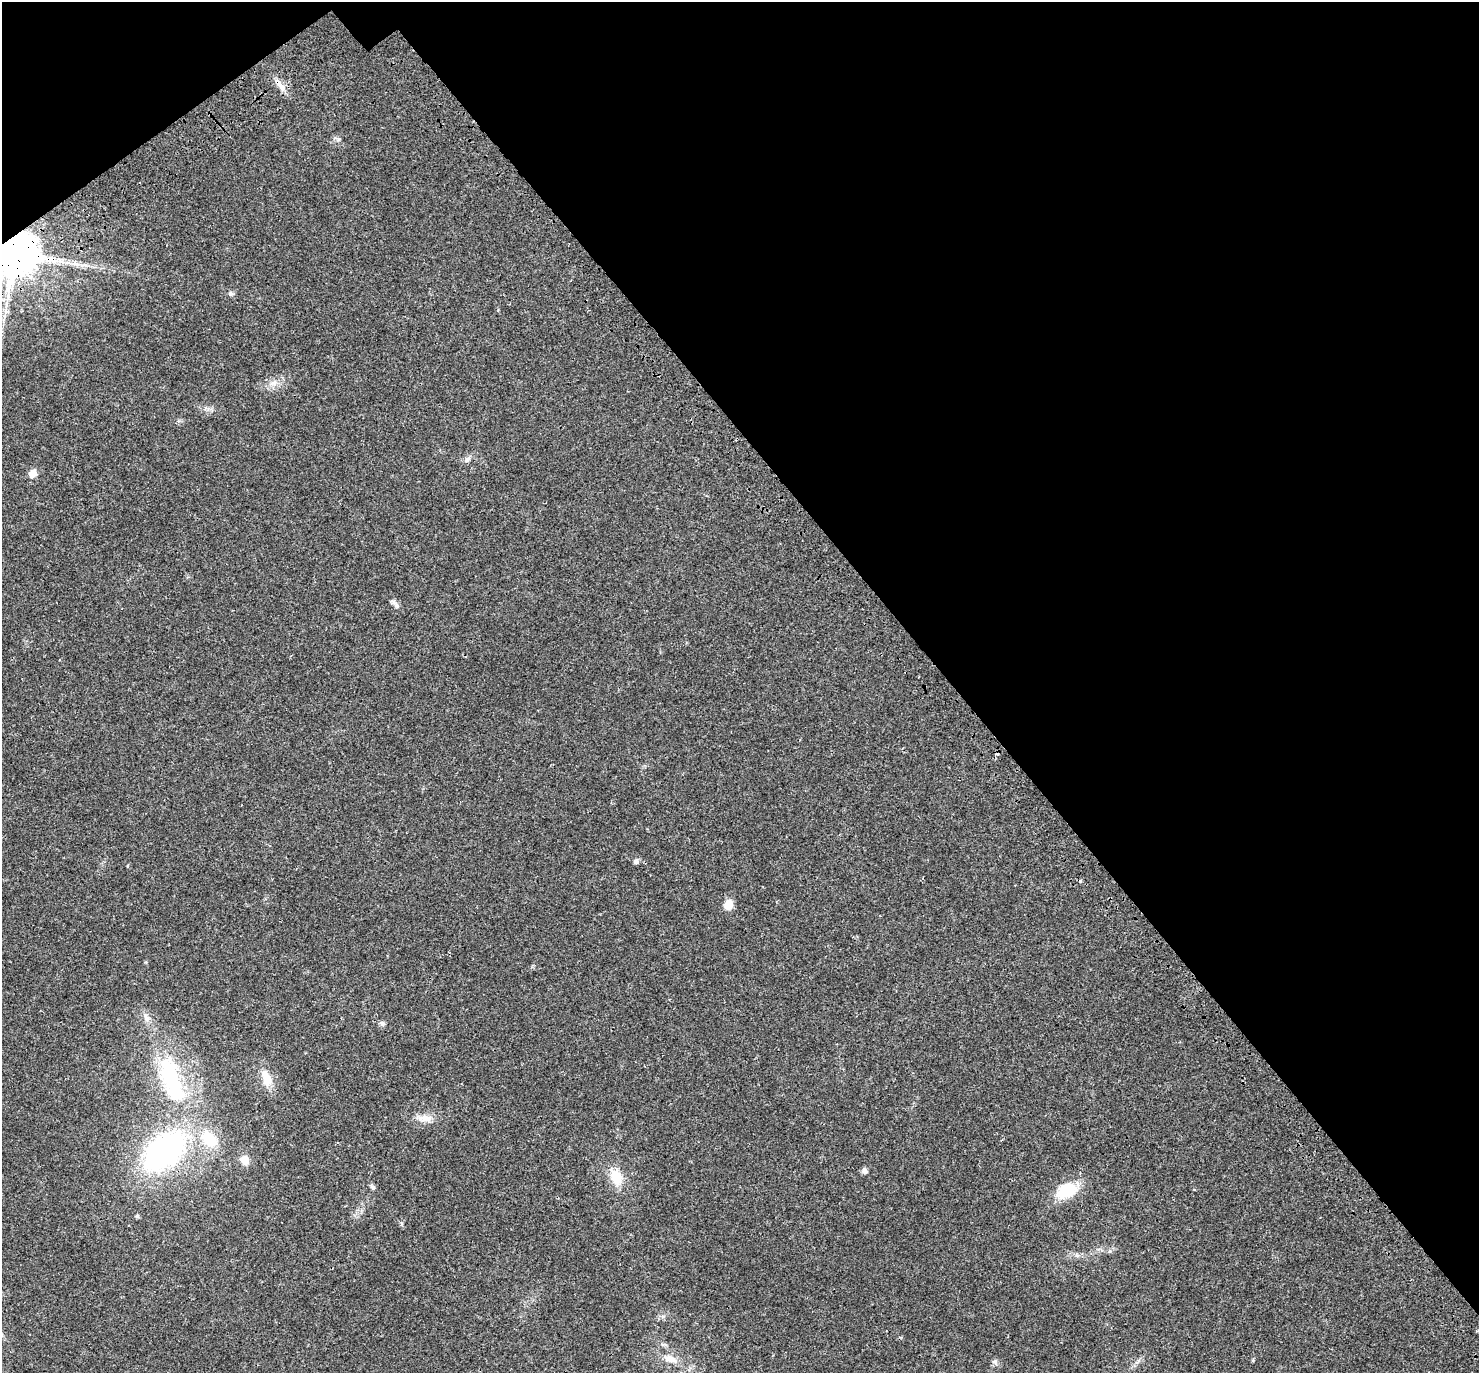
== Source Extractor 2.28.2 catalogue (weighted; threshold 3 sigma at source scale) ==
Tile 3 of 4 x 4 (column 3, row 1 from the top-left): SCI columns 3084-4560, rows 4402-5772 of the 6171 x 6121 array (HDU 1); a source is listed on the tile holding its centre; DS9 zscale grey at full resolution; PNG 1481 x 1375 px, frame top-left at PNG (2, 2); no overlay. Shown black and unused: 38% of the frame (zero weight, under 3 of 4 exposures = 9% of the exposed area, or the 3 px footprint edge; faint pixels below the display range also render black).
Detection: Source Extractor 2.28.2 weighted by HDU 2 'WHT'; one run over the whole footprint, this tile lists its part. Background 0.0369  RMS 0.0036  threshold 0.0163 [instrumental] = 3 sigma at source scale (4.5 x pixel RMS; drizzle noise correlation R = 1.50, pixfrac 1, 0.0396/0.0396 arcsec/px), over >= 5 px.
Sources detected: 29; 1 inside a brighter object's white glare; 2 cosmic-ray / hot-pixel residue — not listed; the other 26 listed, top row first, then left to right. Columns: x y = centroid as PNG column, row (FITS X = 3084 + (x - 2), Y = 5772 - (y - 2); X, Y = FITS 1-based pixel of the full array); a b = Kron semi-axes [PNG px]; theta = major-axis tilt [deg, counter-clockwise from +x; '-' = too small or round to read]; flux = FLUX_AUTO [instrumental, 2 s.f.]
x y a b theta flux
280 84 23 7 -52 3
15 254 12 11 - 1900
76 264 11 6 -14 1.7
230 294 7 6 - 0.99
273 383 13 7 21 2.4
467 460 10 7 35 1.4
32 473 9 8 - 2.7
393 602 9 7 -32 1.1
636 861 6 6 - 1.1
728 904 9 8 - 4.4
146 1018 13 9 -63 2.2
382 1023 7 6 - 0.89
170 1077 58 26 -68 31
266 1078 23 11 -73 5.4
425 1118 22 9 -3 3.8
209 1139 15 11 -46 12
164 1151 36 21 42 100
245 1160 10 9 - 3.5
865 1171 8 6 -63 1.1
616 1177 22 14 -65 7.4
373 1187 7 6 - 0.85
1066 1190 26 18 28 11
137 1216 5 5 - 0.68
1077 1256 7 4 -20 0.71
670 1359 19 9 -21 3.8
995 1361 8 5 31 0.77
Overlapping masked pixels (flux is a lower limit): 3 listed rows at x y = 280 84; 15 254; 164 1151
Isophote crosses this tile's border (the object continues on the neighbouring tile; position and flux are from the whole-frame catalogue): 1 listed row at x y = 15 254
Unlisted compact peaks at least as high as the median listed source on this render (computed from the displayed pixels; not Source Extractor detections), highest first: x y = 402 1223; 338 139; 1253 1360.